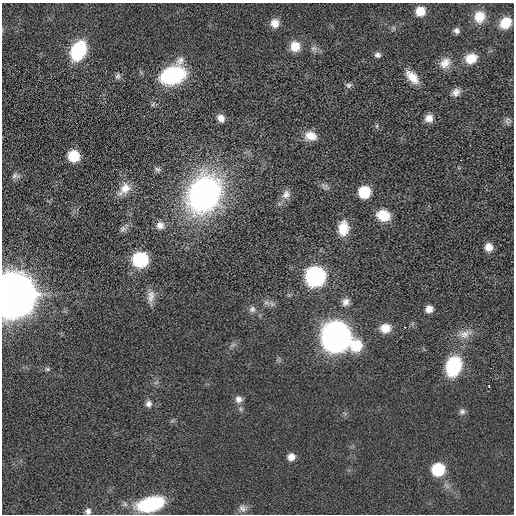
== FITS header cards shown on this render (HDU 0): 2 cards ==
NAXIS1  =                  512 / length of data axis 1
NAXIS2  =                  512 / length of data axis 2

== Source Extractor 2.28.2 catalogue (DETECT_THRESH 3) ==
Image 512 x 512 px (HDU 0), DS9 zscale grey, 1 PNG px = 1 image px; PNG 516 x 516 px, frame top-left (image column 1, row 512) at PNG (2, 3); no overlay
Background 2.74e-05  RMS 0.0051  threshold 0.0154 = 3 sigma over >= 5 px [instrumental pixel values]
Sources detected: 56; all 56 listed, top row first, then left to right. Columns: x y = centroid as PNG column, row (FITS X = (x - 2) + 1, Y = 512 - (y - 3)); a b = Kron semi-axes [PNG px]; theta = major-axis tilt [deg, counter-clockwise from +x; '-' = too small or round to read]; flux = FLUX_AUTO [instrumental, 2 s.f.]
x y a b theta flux
420 11 8 8 - 5.7
479 17 12 11 - 4.2
275 23 10 10 - 2.9
505 23 9 7 47 6.5
457 31 7 6 - 1.1
295 46 12 11 - 4.6
78 51 16 11 64 26
378 55 7 6 - 1.1
471 58 12 10 18 5.3
445 63 16 12 43 3.5
173 75 19 13 27 48
118 76 8 7 - 0.9
412 77 19 9 -48 4.8
349 85 8 7 - 0.89
456 92 11 8 38 1.9
153 104 6 4 71 0.51
221 118 9 7 -51 2.4
429 118 9 9 - 2.6
507 122 10 6 -42 0.98
311 136 15 11 -11 4.2
74 156 9 9 - 10
157 169 10 5 -23 0.77
15 176 10 7 6 1.2
326 186 8 3 71 0.6
124 189 19 11 45 4.2
364 192 9 9 - 13
204 194 33 26 61 100
286 194 13 11 54 2.4
383 215 13 10 -18 7.7
160 225 10 10 - 2.4
343 228 17 12 84 6.1
123 229 10 7 15 1.2
489 247 8 8 - 2.9
140 259 10 10 - 33
315 276 11 11 - 100
14 295 20 17 86 1000
151 296 18 10 83 2.8
345 302 11 9 65 2
272 304 7 5 -45 0.97
252 309 9 8 - 1.3
429 309 8 7 - 2.4
385 328 12 10 7 4.3
465 334 17 11 20 3.6
336 337 14 12 -28 580
453 366 21 15 73 19
47 369 6 5 - 0.53
489 386 3 2 - 0.17
238 399 10 9 - 1.8
148 404 8 7 - 1.4
241 409 7 4 -71 0.66
462 412 8 7 - 1.1
291 457 8 8 - 2.5
438 469 9 9 - 19
150 504 23 12 15 30
243 508 11 10 - 1.7
88 511 7 7 - 1.2
At the frame edge (FLAGS 8, measured only in part): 2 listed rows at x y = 14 295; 88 511